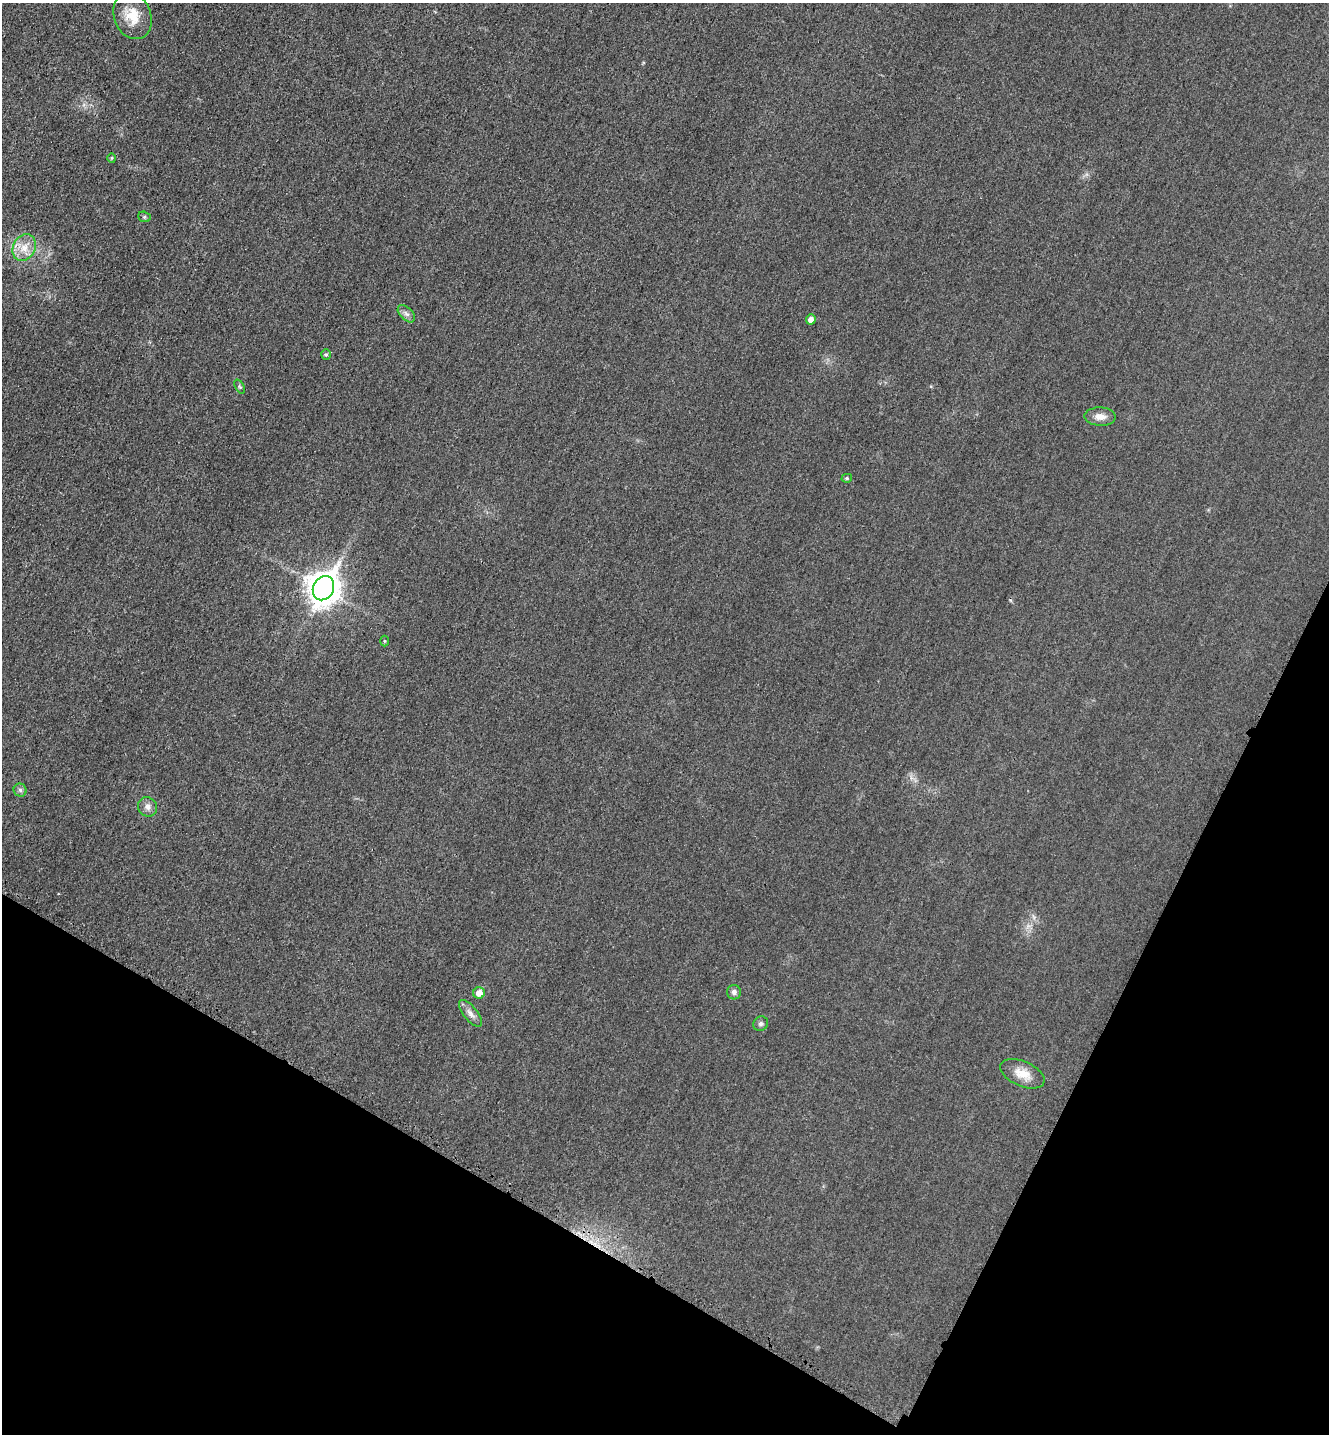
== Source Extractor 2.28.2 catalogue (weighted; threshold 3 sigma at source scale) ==
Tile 15 of 4 x 4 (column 3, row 4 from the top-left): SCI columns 2821-4147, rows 21-1452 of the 5778 x 5772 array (HDU 1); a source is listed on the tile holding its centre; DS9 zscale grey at full resolution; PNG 1331 x 1436 px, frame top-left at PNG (2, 3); each listed source drawn as its Kron ellipse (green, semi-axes under 4 px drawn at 4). Shown black and unused: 23% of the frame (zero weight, under 3 of 4 exposures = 2% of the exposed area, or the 3 px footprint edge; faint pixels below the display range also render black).
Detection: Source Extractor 2.28.2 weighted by HDU 2 'WHT'; one run over the whole footprint, this tile lists its part. Background 0.0187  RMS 0.0056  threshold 0.0252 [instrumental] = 3 sigma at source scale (4.5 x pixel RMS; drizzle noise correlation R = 1.50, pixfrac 1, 0.05/0.05 arcsec/px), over >= 5 px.
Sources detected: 20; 1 cosmic-ray / hot-pixel residue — neither listed nor drawn; the other 19 listed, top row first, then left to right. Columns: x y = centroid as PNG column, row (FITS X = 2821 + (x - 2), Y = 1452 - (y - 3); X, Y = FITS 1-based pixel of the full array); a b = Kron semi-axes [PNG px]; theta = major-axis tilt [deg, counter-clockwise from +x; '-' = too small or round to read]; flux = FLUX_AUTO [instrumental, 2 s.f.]
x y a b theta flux
132 16 24 18 -70 12
112 158 5 4 - 0.6
144 217 6 5 - 0.94
24 248 14 11 61 7.1
406 314 10 6 -44 2.2
811 319 5 5 - 3.1
326 354 5 5 - 0.79
240 387 7 4 -58 0.87
1100 417 15 9 -2 4.6
847 478 5 4 - 0.83
323 588 12 10 65 870
384 641 5 3 - 0.52
20 790 6 6 - 1.4
148 807 10 9 - 2.9
734 992 7 7 - 2
479 993 6 6 - 4.4
470 1013 16 7 -51 3.3
761 1024 7 7 - 1.5
1022 1074 24 12 -23 8.4